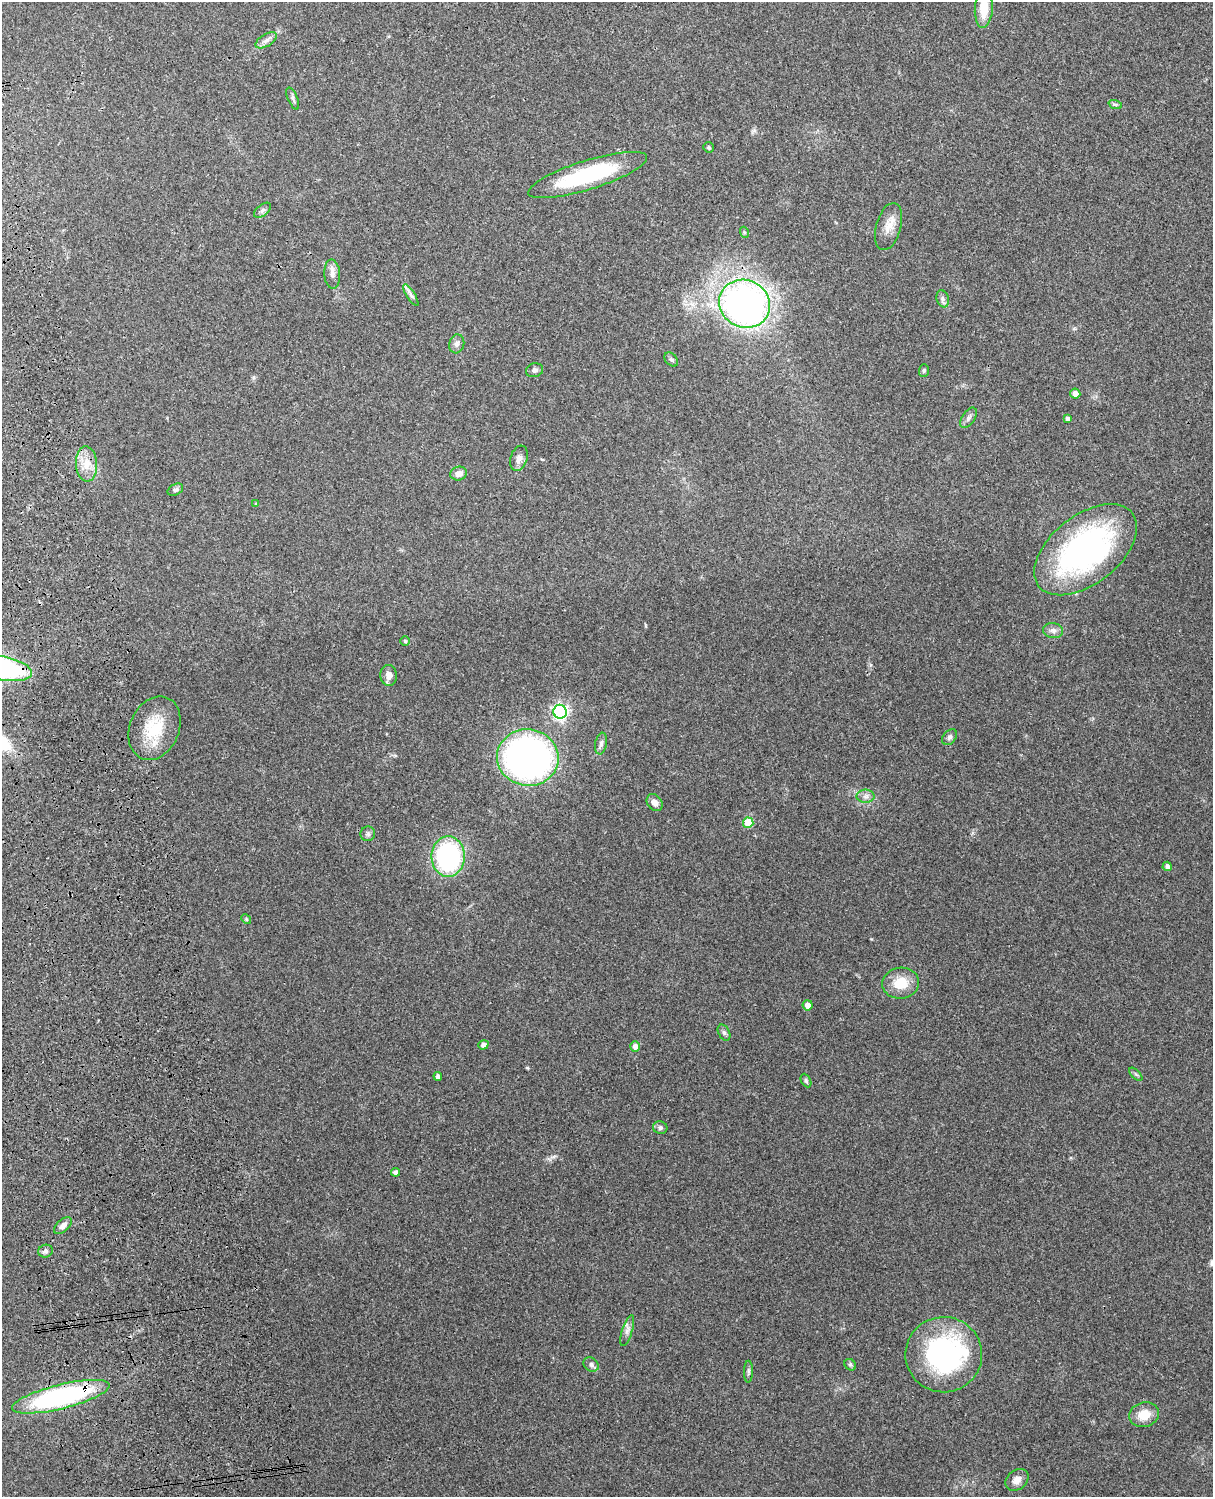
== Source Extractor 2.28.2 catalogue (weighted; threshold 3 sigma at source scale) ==
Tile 7 of 4 x 3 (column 3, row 2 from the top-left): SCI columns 2544-3754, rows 1660-3154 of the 5087 x 4927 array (HDU 1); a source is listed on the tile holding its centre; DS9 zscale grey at full resolution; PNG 1215 x 1499 px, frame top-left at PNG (2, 2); each listed source drawn as its Kron ellipse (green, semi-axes under 4 px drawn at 4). Shown black and unused: <1% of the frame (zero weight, under 3 of 4 exposures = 6% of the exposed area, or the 3 px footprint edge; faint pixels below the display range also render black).
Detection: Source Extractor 2.28.2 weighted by HDU 2 'WHT'; one run over the whole footprint, this tile lists its part. Background 0.233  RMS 0.0086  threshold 0.0387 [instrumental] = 3 sigma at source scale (4.5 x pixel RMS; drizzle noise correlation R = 1.50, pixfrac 1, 0.05/0.05 arcsec/px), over >= 5 px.
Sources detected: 63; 1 inside a brighter object's white glare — neither listed nor drawn; the other 62 listed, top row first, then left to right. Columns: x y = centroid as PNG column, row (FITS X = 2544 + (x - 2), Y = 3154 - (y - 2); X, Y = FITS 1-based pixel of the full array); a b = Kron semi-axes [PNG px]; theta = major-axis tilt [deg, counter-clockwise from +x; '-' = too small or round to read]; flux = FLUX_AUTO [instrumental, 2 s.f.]
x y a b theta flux
984 9 19 9 86 18
266 40 12 6 32 3.7
293 98 12 5 -67 2.3
1115 104 7 4 -19 1.3
709 147 6 5 - 1.2
588 175 62 14 17 84
262 210 10 5 38 2.4
888 227 24 12 74 11
744 232 6 3 -72 1.1
332 274 14 8 -86 5.1
411 295 12 3 -58 2.7
943 299 9 6 -74 2.6
744 304 26 23 -27 400
457 344 9 7 75 3.3
671 360 8 5 -48 1.9
534 370 9 7 15 2.8
924 370 6 5 - 1.3
1075 394 5 5 - 5.4
968 418 11 6 56 3.2
1067 418 4 3 - 2.4
519 458 13 8 71 4.8
86 464 17 10 -87 12
459 474 8 7 - 5.2
175 490 8 5 28 2.3
256 504 4 4 - 0.92
1086 550 59 34 38 200
1053 630 10 7 -9 3.6
405 641 5 5 - 1.3
2 668 30 12 -11 140
389 675 10 8 -84 5.4
560 712 7 6 - 240
155 728 33 24 67 36
950 737 9 6 51 2.5
601 743 11 5 81 3.3
528 758 31 28 -7 320
866 796 9 6 0 3.5
655 803 9 7 -50 5.5
748 823 5 5 - 28
368 834 7 7 - 2.2
448 857 20 17 90 130
1167 866 5 4 - 3
246 919 5 4 - 1
901 983 18 15 8 19
808 1005 5 5 - 6.9
724 1033 8 5 -62 2
483 1045 5 4 - 3.5
635 1046 5 5 - 3.7
1136 1074 8 3 -45 1.3
438 1076 4 4 - 2.8
806 1081 7 4 -64 1.6
660 1128 7 6 - 2.5
395 1172 4 4 - 3.2
63 1226 11 6 43 4.4
45 1251 7 6 - 2.5
627 1330 16 5 72 4.2
944 1355 38 37 - 150
591 1364 8 6 -37 2.9
850 1365 6 5 - 1.6
749 1372 11 4 88 2.1
61 1397 50 12 14 170
1144 1415 15 12 16 15
1017 1480 13 9 39 6.2
Overlapping masked pixels (flux is a lower limit): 2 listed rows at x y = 2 668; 61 1397
Isophote crosses this tile's border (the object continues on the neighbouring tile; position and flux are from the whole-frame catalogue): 2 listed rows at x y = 984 9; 2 668
Unlisted compact peaks at least as high as the median listed source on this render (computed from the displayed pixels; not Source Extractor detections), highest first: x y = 527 1068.